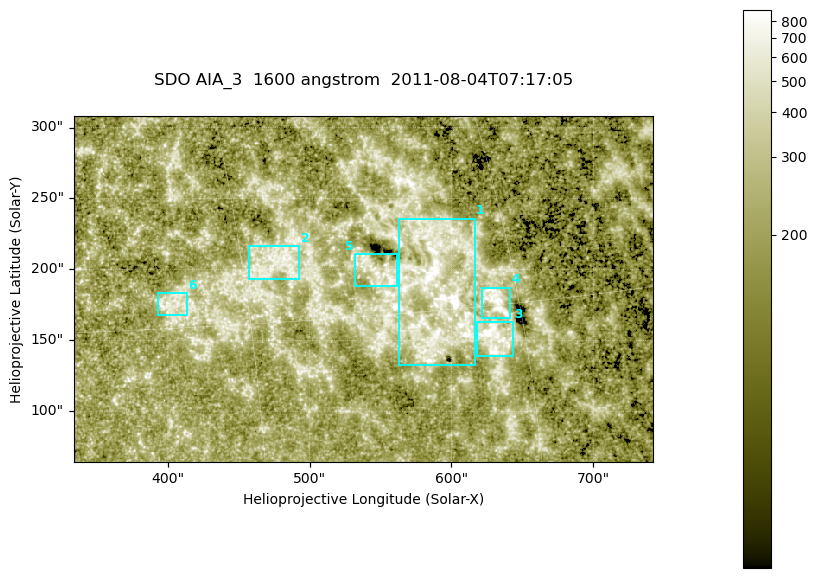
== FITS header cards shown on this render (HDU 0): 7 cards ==
TELESCOP= 'SDO     '           /
INSTRUME= 'AIA_3   '           /
WAVELNTH=                 1600 /
WAVEUNIT= 'angstrom'           /
DATE-OBS= '2011-08-04T07:17:05.119' /
CTYPE1  = 'HPLN-TAN'           /
CTYPE2  = 'HPLT-TAN'           /

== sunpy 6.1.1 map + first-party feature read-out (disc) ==
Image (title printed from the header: SDO AIA_3  1600 angstrom  2011-08-04T07:17:05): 670 x 401 px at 0.609 arcsec/px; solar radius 946 arcsec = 1552 px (partial field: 3.6% of the solar disc is inside the frame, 100% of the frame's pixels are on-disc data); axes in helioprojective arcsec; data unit not stated in the header (colour bar unlabelled)
Pointing: header CRPIX1/2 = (2047.81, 2050.03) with CRVAL1/2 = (0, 0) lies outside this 670 x 401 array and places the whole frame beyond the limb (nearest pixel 1.39 R_sun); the SolarSoft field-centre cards XCEN/YCEN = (537.8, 186.2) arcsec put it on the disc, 2055 arcsec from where CRPIX/CRVAL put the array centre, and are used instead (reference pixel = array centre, CRVAL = XCEN/YCEN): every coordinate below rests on XCEN/YCEN
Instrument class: DISC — disc imager (sunpy class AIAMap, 1600 A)
Bright regions (active regions / flare kernels): reference = the on-disc median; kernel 5 px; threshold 5 sigma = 338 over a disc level ~208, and >= 1.15x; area >= 268 px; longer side >= 5 px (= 3 arcsec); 6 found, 6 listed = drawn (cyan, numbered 1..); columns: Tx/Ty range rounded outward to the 2 arcsec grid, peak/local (2 s.f.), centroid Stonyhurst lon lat
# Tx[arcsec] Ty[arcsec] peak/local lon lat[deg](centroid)
1 562..618 132..236 4.8 +40 +16
2 456..494 192..218 3.6 +32 +17
3 618..644 138..164 7.6 +43 +14
4 620..642 166..188 6.3 +44 +15
5 530..562 188..212 3.9 +37 +17
6 392..414 166..184 3.3 +26 +16